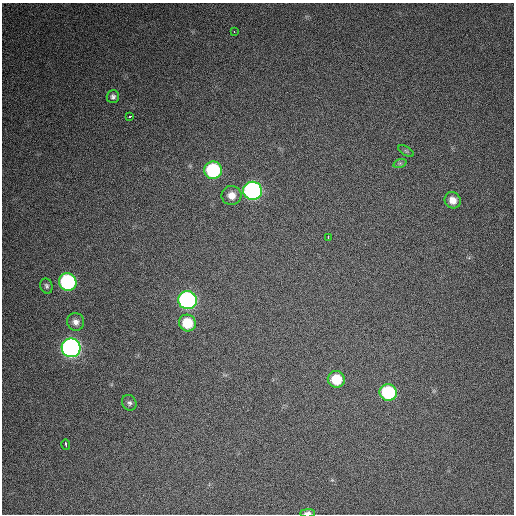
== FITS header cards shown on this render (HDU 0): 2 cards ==
NAXIS1  =                  512 / Axis length
NAXIS2  =                  512 / Axis length

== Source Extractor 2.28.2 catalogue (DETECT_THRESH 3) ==
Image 512 x 512 px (HDU 0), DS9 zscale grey, 1 PNG px = 1 image px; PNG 516 x 516 px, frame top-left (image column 1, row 512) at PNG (2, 3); each listed source drawn as its Kron ellipse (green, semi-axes under 4 px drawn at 4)
Background 931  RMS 29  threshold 88.3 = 3 sigma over >= 5 px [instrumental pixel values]
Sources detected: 21; all 21 listed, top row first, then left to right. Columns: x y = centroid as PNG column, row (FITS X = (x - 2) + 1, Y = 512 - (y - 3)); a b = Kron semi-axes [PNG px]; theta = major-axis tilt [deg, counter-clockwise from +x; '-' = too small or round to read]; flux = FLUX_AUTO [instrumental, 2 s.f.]
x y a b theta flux
234 32 3 2 - 3600
113 97 6 6 - 5800
130 116 3 3 - 9300
406 151 9 3 -31 3000
400 163 7 4 18 3200
213 170 9 8 - 180000
253 191 9 9 - 540000
231 195 10 9 - 17000
453 200 8 8 - 17000
328 237 3 2 - 2800
68 282 9 8 - 260000
46 286 8 6 -72 4700
188 300 9 9 - 580000
76 322 9 8 - 11000
187 323 8 8 - 57000
71 348 9 9 - 920000
336 379 8 8 - 55000
388 392 8 8 - 160000
129 403 8 7 - 5600
66 444 5 3 - 9300
308 513 7 3 2 7200
At the frame edge (FLAGS 8, measured only in part): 1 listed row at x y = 308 513